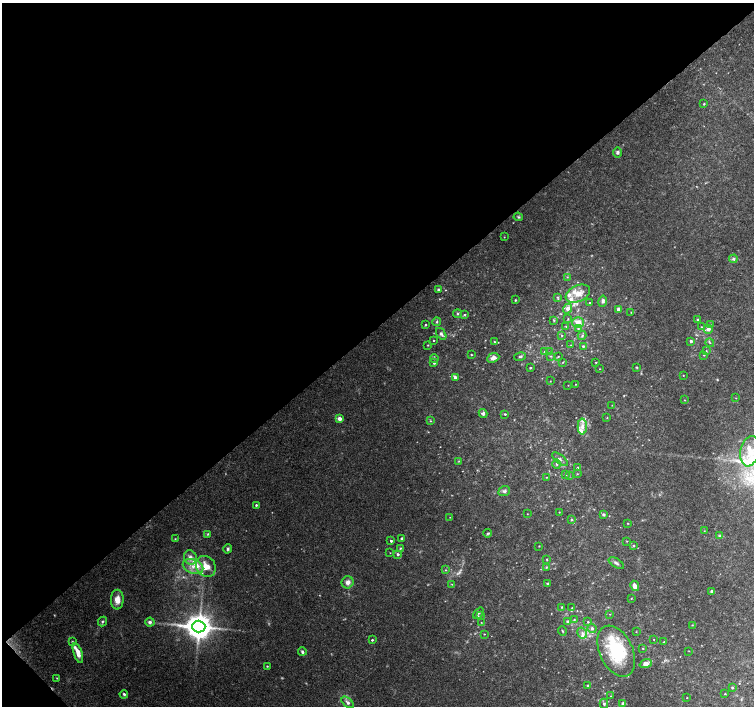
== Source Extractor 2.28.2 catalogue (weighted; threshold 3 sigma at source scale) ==
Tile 5 of 4 x 4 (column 1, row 2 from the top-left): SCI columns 7-1509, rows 3026-4432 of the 6019 x 5987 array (HDU 1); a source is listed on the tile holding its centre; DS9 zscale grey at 2 x 2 block average (1 PNG px = mean of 2 x 2 image px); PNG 756 x 708 px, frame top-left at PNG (2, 3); each listed source drawn as its Kron ellipse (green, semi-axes under 4 px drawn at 4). Shown black and unused: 47% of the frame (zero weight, under 3 of 4 exposures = <1% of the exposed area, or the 3 px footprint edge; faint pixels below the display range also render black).
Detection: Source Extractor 2.28.2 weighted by HDU 2 'WHT'; one run over the whole footprint, this tile lists its part. Background 0.0958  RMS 0.0056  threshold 0.0253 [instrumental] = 3 sigma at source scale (4.5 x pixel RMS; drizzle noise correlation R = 1.50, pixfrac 1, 0.0396/0.0396 arcsec/px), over >= 5 px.
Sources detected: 179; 10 too faint to see at this stretch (2 x 2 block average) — neither listed nor drawn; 17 inside a brighter listed object's ellipse — not listed separately; the other 152 listed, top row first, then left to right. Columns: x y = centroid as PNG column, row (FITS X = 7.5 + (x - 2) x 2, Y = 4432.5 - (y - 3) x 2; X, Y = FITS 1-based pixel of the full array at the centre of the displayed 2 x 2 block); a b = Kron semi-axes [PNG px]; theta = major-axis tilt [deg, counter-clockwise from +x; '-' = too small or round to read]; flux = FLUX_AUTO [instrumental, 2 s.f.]
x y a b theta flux
704 104 3 2 - 1.2
618 152 5 4 - 3
518 217 5 4 - 1.7
504 237 2 2 - 0.52
733 259 4 4 - 2.7
567 277 3 2 - 0.78
438 290 2 2 - 3.8
578 294 13 8 26 16
558 297 3 3 - 1.3
515 300 3 2 - 1.3
603 301 6 4 81 3.9
590 303 2 2 - 1.5
567 309 5 4 - 6
619 309 3 3 - 7.2
631 312 2 2 - 0.72
457 314 4 4 - 2.2
464 315 3 3 - 1.5
568 319 3 3 - 0.94
554 320 4 2 - 1.2
697 320 3 3 - 2
437 322 4 3 - 1.7
578 323 6 5 - 14
425 325 2 2 - 1.4
710 325 3 3 - 1.5
566 326 3 2 - 1
701 327 2 2 - 0.86
578 328 4 4 - 2.1
708 329 4 4 - 5.3
441 334 7 4 -55 3.4
562 335 3 2 - 1.1
582 336 4 3 - 2
433 340 2 2 - 0.81
691 341 3 3 - 2.5
494 342 3 2 - 0.96
710 343 4 2 - 1.2
428 345 3 2 - 0.75
571 345 3 2 - 0.56
583 346 3 3 - 1.6
706 351 3 3 - 1.2
544 352 2 2 - 0.74
550 352 3 2 - 0.65
471 355 2 2 - 1.2
704 355 3 2 - 0.97
551 356 4 2 - 0.9
520 357 6 2 10 1.8
558 357 4 2 - 1
434 358 4 3 - 2.1
493 358 6 4 24 6.6
563 362 3 2 - 0.83
596 362 2 2 - 0.78
434 363 2 2 - 1.5
636 367 3 2 - 0.97
530 368 2 2 - 1.5
600 369 2 2 - 0.48
683 375 2 2 - 0.62
455 377 3 2 - 4.7
550 381 2 2 - 0.6
576 384 2 2 - 0.64
568 385 2 2 - 0.45
736 398 2 2 - 0.5
684 400 2 2 - 0.73
612 405 2 2 - 0.54
483 413 4 4 - 3.1
505 414 2 2 - 1.3
607 418 2 2 - 0.69
339 419 3 3 - 9.3
430 421 3 3 - 1
582 427 8 4 -90 6.6
750 451 15 9 79 20
560 459 9 4 -38 3.9
459 461 3 2 - 0.76
557 464 5 2 - 1.5
578 468 4 3 - 2.7
577 474 3 2 - 0.86
566 475 3 2 - 0.78
569 475 3 2 - 0.74
546 477 3 2 - 0.72
504 491 6 5 - 3.6
256 505 2 2 - 2
559 512 2 2 - 0.6
527 514 2 2 - 0.61
603 515 3 3 - 3.5
450 517 2 2 - 0.47
571 520 4 3 - 1.6
628 523 2 2 - 0.71
704 531 3 2 - 0.69
488 533 4 3 - 1.5
208 534 4 3 - 1.5
720 536 4 3 - 1.5
175 539 3 3 - 1.1
402 539 2 2 - 4.1
391 541 3 3 - 2.6
627 541 2 2 - 0.73
634 545 3 3 - 1.2
539 546 2 2 - 0.74
400 548 3 2 - 1.5
228 549 4 3 - 2.4
390 553 2 2 - 0.52
398 554 3 3 - 2.6
190 557 7 6 - 6.7
547 559 3 2 - 0.93
616 563 9 3 -32 3.1
206 566 11 9 -53 19
193 567 10 7 -23 13
546 567 3 3 - 1
445 570 3 2 - 0.95
348 582 6 6 - 6.7
547 583 3 3 - 1.3
452 584 3 2 - 0.97
635 586 5 4 - 7.8
712 591 3 3 - 3.8
631 598 2 2 - 0.78
117 600 10 6 89 12
562 607 2 2 - 1.2
572 608 3 2 - 0.85
479 613 6 3 52 2.5
610 614 2 2 - 0.49
480 616 3 3 - 2.4
574 620 4 3 - 1.5
102 621 5 3 - 2.1
150 622 5 4 - 3.6
481 622 3 2 - 0.68
568 622 3 3 - 5.7
588 622 3 3 - 1.4
692 625 3 2 - 0.73
199 627 6 6 - 2000
592 628 4 4 - 2.9
562 631 5 2 - 1.2
636 632 2 2 - 0.59
582 633 6 4 -60 4
484 634 2 2 - 0.75
654 639 2 2 - 0.47
372 640 2 2 - 1.6
72 642 4 3 - 1.7
664 642 4 2 - 0.76
643 648 3 2 - 0.64
616 651 27 16 -65 93
689 651 3 2 - 0.59
302 652 4 3 - 2.6
78 653 10 4 -72 14
646 663 6 4 21 7.3
267 666 2 2 - 1.1
57 678 2 2 - 0.66
587 686 3 3 - 1.5
732 688 3 2 - 1.8
124 694 4 3 - 2.3
725 694 3 2 - 0.92
611 696 2 2 - 0.59
687 698 2 2 - 0.45
348 702 7 4 -42 4.9
623 703 3 2 - 6.1
604 704 5 4 - 2.5
Isophote crosses this tile's border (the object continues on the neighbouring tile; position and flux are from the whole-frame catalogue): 1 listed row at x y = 750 451
Diffuse or blended objects may show on this block-average render without a row.